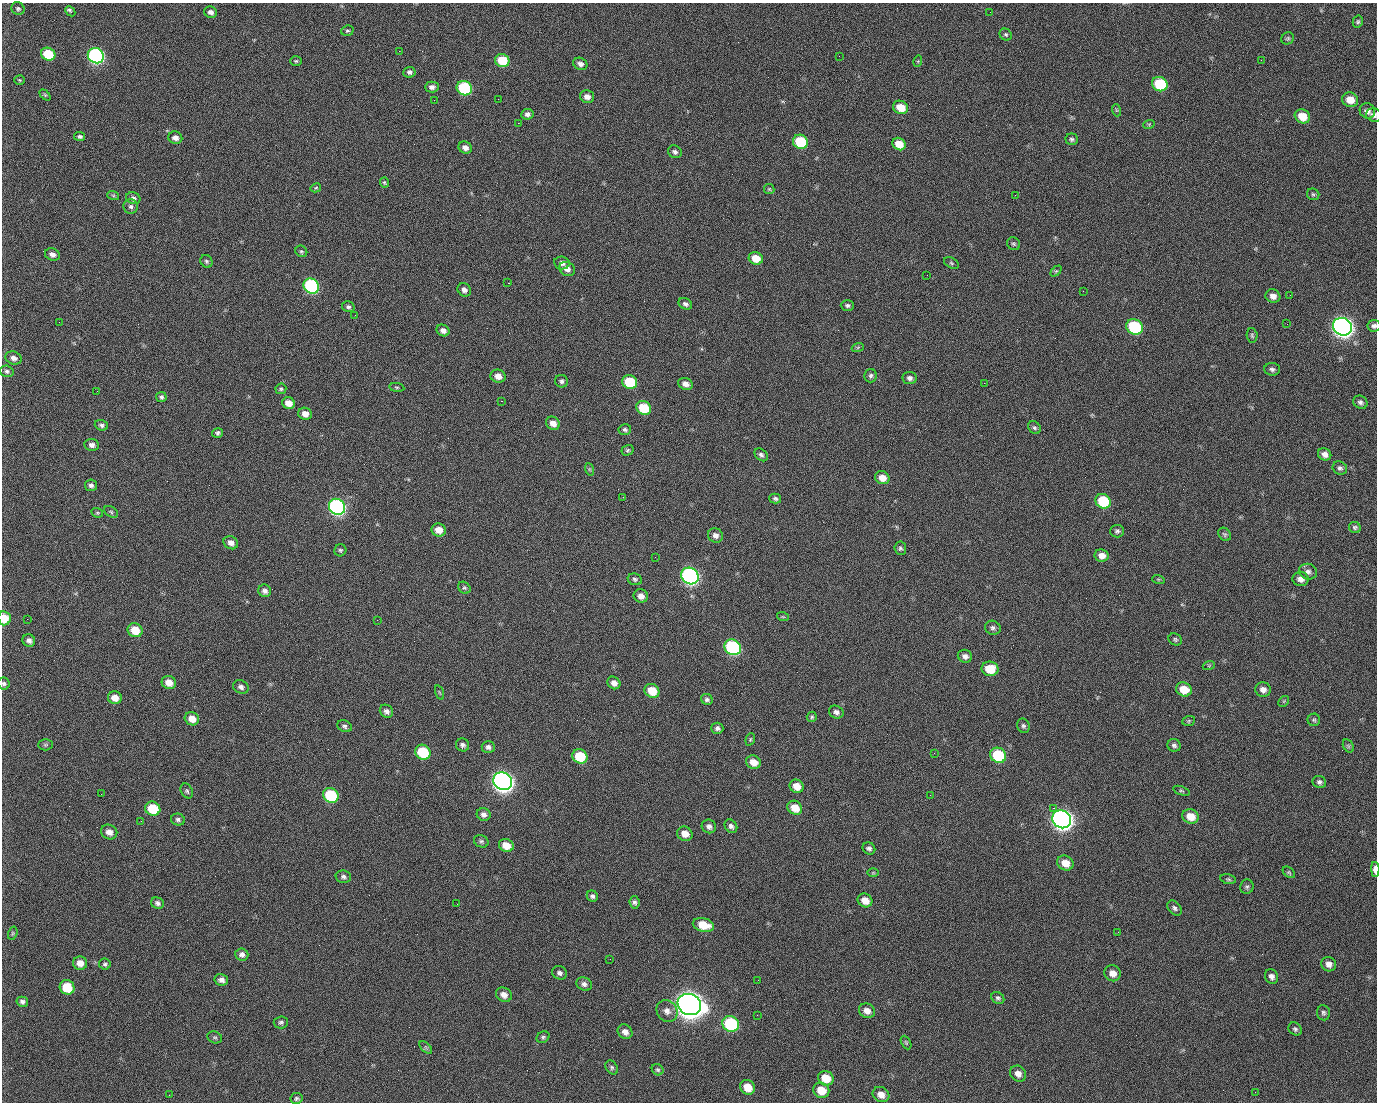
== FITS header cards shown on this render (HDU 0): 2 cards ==
NAXIS1  =                 1375 / length of data axis 1
NAXIS2  =                 1100 / length of data axis 2

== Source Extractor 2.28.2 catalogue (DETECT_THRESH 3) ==
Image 1375 x 1100 px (HDU 0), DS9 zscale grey, 1 PNG px = 1 image px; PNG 1379 x 1104 px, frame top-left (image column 1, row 1100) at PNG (2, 3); each listed source drawn as its Kron ellipse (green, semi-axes under 4 px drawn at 4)
Background 1460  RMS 29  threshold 87.3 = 3 sigma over >= 5 px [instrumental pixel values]
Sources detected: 254; all 254 listed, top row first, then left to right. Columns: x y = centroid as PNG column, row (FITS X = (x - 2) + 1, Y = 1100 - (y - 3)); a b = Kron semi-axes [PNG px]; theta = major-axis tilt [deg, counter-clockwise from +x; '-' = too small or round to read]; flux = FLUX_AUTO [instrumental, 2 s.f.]
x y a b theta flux
18 8 7 6 - 4.6e+03
70 11 6 3 -45 6.5e+03
211 12 6 5 - 7.0e+03
990 12 3 2 - 1.5e+03
1358 22 6 5 - 3.6e+03
347 31 6 5 - 3.5e+03
1006 35 6 5 - 3.4e+03
1288 38 6 5 - 3.4e+03
399 51 2 2 - 2.3e+04
48 54 7 6 - 7.4e+04
96 56 8 7 - 5.1e+05
839 56 2 2 - 7.6e+02
502 60 7 6 - 5.9e+04
1261 60 2 2 - 9.3e+02
296 61 6 5 - 2.9e+03
918 61 5 3 - 2.2e+03
580 64 7 6 - 8.6e+03
409 72 6 5 - 5.3e+03
19 80 5 4 - 2.4e+03
1160 84 8 7 - 1.1e+05
432 87 7 5 2 7.2e+03
464 88 8 7 - 1.8e+05
45 95 6 4 -45 2.6e+03
587 97 7 6 - 1.2e+04
498 99 2 2 - 1.4e+03
434 100 2 2 - 4.4e+03
1350 100 8 7 - 2.6e+04
900 107 8 6 -25 3.5e+04
1116 110 6 4 -71 2.6e+03
1367 111 8 7 - 1.1e+04
527 114 6 5 - 6.9e+03
1374 115 8 6 -13 7.0e+03
1302 116 8 6 -27 3.6e+04
518 123 2 2 - 2.5e+04
1149 124 6 3 18 2.0e+03
80 136 5 4 - 4.7e+03
175 138 7 6 - 1.0e+04
1072 139 6 5 - 4.3e+03
800 142 8 7 - 9.4e+04
899 144 7 6 - 3.0e+04
465 148 7 5 -26 1.0e+04
675 152 7 6 - 5.6e+03
384 183 5 4 - 3.1e+03
316 188 5 4 - 2.2e+03
769 189 5 5 - 2.8e+03
1313 194 6 5 - 3.4e+03
113 195 6 4 -19 2.5e+03
1015 195 2 2 - 6.9e+03
133 198 7 6 - 5.9e+03
131 207 7 7 - 5.4e+03
1014 244 7 6 - 3.7e+03
301 251 6 5 - 3.5e+03
52 254 7 6 - 8.6e+03
756 258 7 6 - 3.1e+04
206 261 6 5 - 4.0e+03
562 263 8 6 -10 8.4e+03
951 263 8 5 -28 3.9e+03
567 269 8 7 - 1.0e+04
1056 271 6 4 44 2.8e+03
927 275 2 2 - 9.5e+02
508 283 2 2 - 5.7e+04
311 286 8 7 - 3.2e+05
464 290 7 6 - 8.0e+03
1083 291 2 2 - 3.4e+03
1290 295 2 2 - 1.8e+03
1273 296 7 6 - 1.1e+04
685 304 7 5 -27 6.1e+03
847 305 6 5 - 4.7e+03
348 307 6 5 - 4.6e+03
355 315 2 2 - 9.5e+02
59 322 2 2 - 1.3e+03
1287 324 2 2 - 1.3e+03
1374 326 6 6 - 6.1e+03
1135 327 8 7 - 1.8e+05
1342 327 10 8 -31 1.4e+06
443 330 7 5 -28 9.5e+03
1252 335 7 5 -86 3.5e+03
858 347 6 4 19 2.6e+03
14 358 8 6 -20 9.2e+03
1272 369 8 6 -3 5.5e+03
7 371 7 5 -17 4.8e+03
498 376 7 6 - 1.6e+04
871 376 7 6 - 4.9e+03
910 378 7 6 - 6.8e+03
561 381 6 6 - 5.0e+03
630 382 7 6 - 9.3e+04
984 383 2 2 - 2.0e+04
685 384 7 6 - 1.1e+04
397 387 7 4 -8 2.8e+03
281 389 5 5 - 3.1e+03
97 391 2 2 - 1.2e+03
161 397 5 5 - 4.8e+03
501 401 3 2 - 5.9e+04
1360 402 7 6 - 6.0e+03
289 403 6 6 - 1.9e+04
644 408 8 6 -34 7.0e+04
305 414 7 6 - 1.4e+04
553 423 7 6 - 1.5e+04
101 425 7 5 -19 4.9e+03
1034 428 7 5 -44 4.1e+03
625 430 6 5 - 4.5e+03
218 433 5 5 - 4.4e+03
92 445 7 6 - 7.9e+03
627 450 6 5 - 3.6e+03
1325 454 7 6 - 1.0e+04
761 455 7 5 -44 5.7e+03
1340 468 7 6 - 5.7e+03
589 469 6 4 -71 2.9e+03
882 478 7 6 - 2.1e+04
91 485 6 6 - 6.1e+03
623 497 3 2 - 3.5e+03
775 499 6 5 - 4.4e+03
1103 501 8 7 - 9.0e+04
337 507 8 7 - 5.6e+05
111 512 7 5 -32 3.2e+03
97 513 6 4 -20 2.6e+03
1355 528 6 5 - 4.5e+03
439 530 7 6 - 2.1e+04
1117 531 7 6 - 5.2e+03
1225 534 7 5 -51 3.6e+03
715 535 8 7 - 9.1e+03
231 543 7 6 - 1.1e+04
900 548 7 6 - 4.2e+03
340 550 6 6 - 3.6e+03
1102 555 7 6 - 1.4e+04
655 557 2 2 - 9.0e+02
1308 572 9 8 - 8.1e+03
690 576 9 8 - 6.7e+05
635 579 7 5 -19 4.4e+03
1158 579 6 4 -18 2.4e+03
1301 579 8 7 - 1.2e+04
464 588 6 5 - 3.3e+03
265 591 6 6 - 7.7e+03
641 596 7 6 - 1.3e+04
783 617 6 3 -18 2.0e+03
4 618 7 6 - 3.9e+04
27 619 2 2 - 4.2e+03
377 620 2 2 - 1.2e+04
993 628 8 7 - 5.9e+03
135 630 7 7 - 4.1e+04
1175 639 7 5 -28 3.8e+03
29 640 6 6 - 7.2e+03
733 647 9 7 -36 3.2e+05
965 656 7 6 - 8.4e+03
1209 665 6 4 19 2.3e+03
990 669 8 7 - 4.7e+04
169 682 7 6 - 2.0e+04
614 683 7 6 - 1.1e+04
4 684 6 5 - 4.0e+03
241 687 8 6 -28 7.4e+03
1184 689 8 7 - 3.7e+04
1263 689 8 7 - 1.0e+04
652 691 8 6 -36 4.3e+04
439 692 7 3 -71 2.2e+03
115 698 7 6 - 1.9e+04
707 699 6 5 - 5.3e+03
1284 701 6 4 46 2.7e+03
386 711 7 6 - 7.9e+03
836 712 7 6 - 7.4e+03
812 717 5 5 - 3.1e+03
192 719 7 6 - 2.1e+04
1314 720 6 6 - 3.6e+03
1189 721 6 5 - 2.8e+03
344 726 7 5 -24 4.9e+03
1023 726 7 6 - 4.6e+03
717 728 6 5 - 5.6e+03
750 739 6 4 70 2.8e+03
45 745 7 5 0 3.3e+03
462 745 6 6 - 6.3e+03
1174 745 7 6 - 5.4e+03
1348 746 7 5 -61 3.1e+03
488 747 6 6 - 6.4e+03
423 752 8 7 - 9.7e+04
934 753 3 2 - 2.2e+03
998 755 8 7 - 1.2e+05
580 756 8 7 - 7.1e+04
753 762 7 6 - 2.1e+04
503 781 9 8 - 1.5e+06
1319 782 7 6 - 5.2e+03
797 786 7 6 - 2.3e+04
187 791 8 5 -61 4.3e+03
1181 791 8 4 -20 3.0e+03
101 794 2 2 - 2.5e+03
331 795 8 7 - 1.4e+05
930 795 2 2 - 8.1e+03
795 808 8 6 -37 2.8e+04
1053 808 2 2 - 1.6e+04
153 809 8 7 - 7.1e+04
484 814 7 6 - 7.8e+03
1191 816 8 7 - 2.9e+04
1062 819 10 8 -36 1.5e+06
178 820 7 6 - 5.0e+03
141 821 2 2 - 8.2e+02
709 826 7 6 - 7.6e+03
731 826 7 5 -54 6.1e+03
109 832 8 7 - 1.3e+04
685 834 8 7 - 2.0e+04
481 841 7 6 - 4.5e+03
506 845 7 6 - 2.6e+04
869 848 6 5 - 5.5e+03
1065 863 8 7 - 2.3e+04
1375 869 7 3 -88 1.5e+04
1289 872 7 4 -40 2.9e+03
873 873 6 4 1 2.4e+03
343 877 8 6 -13 5.6e+03
1228 879 8 5 -11 3.5e+03
1247 887 7 6 - 4.3e+03
592 896 6 5 - 5.0e+03
865 900 8 6 -34 1.9e+04
634 902 6 5 - 5.1e+03
157 903 6 5 - 6.0e+03
457 904 3 2 - 1.6e+03
1175 908 8 6 -48 5.6e+03
703 925 11 6 -14 4.1e+04
1118 932 3 2 - 2.7e+03
13 933 7 4 73 2.8e+03
242 954 6 6 - 7.4e+03
610 959 2 2 - 2.7e+03
80 963 7 6 - 1.7e+04
105 964 6 5 - 4.0e+03
1329 964 7 7 - 1.1e+04
560 973 8 6 -24 6.2e+03
1113 973 8 7 - 1.4e+04
1271 976 7 6 - 7.8e+03
221 980 7 6 - 8.9e+03
758 980 2 2 - 1.9e+03
584 984 8 6 -28 7.0e+03
67 987 7 7 - 5.8e+04
504 995 8 7 - 1.3e+04
998 998 7 5 -36 4.5e+03
22 1002 6 5 - 5.3e+03
689 1004 12 10 -29 3.1e+06
667 1011 11 10 - 1.3e+04
867 1011 8 7 - 1.3e+04
1323 1013 7 6 - 4.5e+03
757 1015 2 2 - 1.5e+03
281 1022 7 6 - 4.4e+03
731 1024 8 7 - 1.9e+05
1295 1029 7 6 - 4.4e+03
625 1032 8 6 -43 1.1e+04
215 1037 7 5 -23 3.8e+03
543 1037 7 5 30 4.0e+03
906 1043 7 4 -63 2.9e+03
426 1047 8 4 -45 3.0e+03
612 1067 7 5 -53 4.4e+03
658 1070 6 5 - 3.4e+03
1018 1074 8 7 - 1.2e+04
826 1078 8 7 - 3.5e+04
748 1087 8 7 - 3.0e+04
821 1090 8 7 - 3.6e+04
1255 1092 2 2 - 8.1e+02
169 1095 2 2 - 5.6e+03
881 1095 9 7 -30 1.4e+04
296 1098 6 5 - 4.1e+03
At the frame edge (FLAGS 8, measured only in part): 5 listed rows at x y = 1374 115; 1374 326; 4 618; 4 684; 1375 869